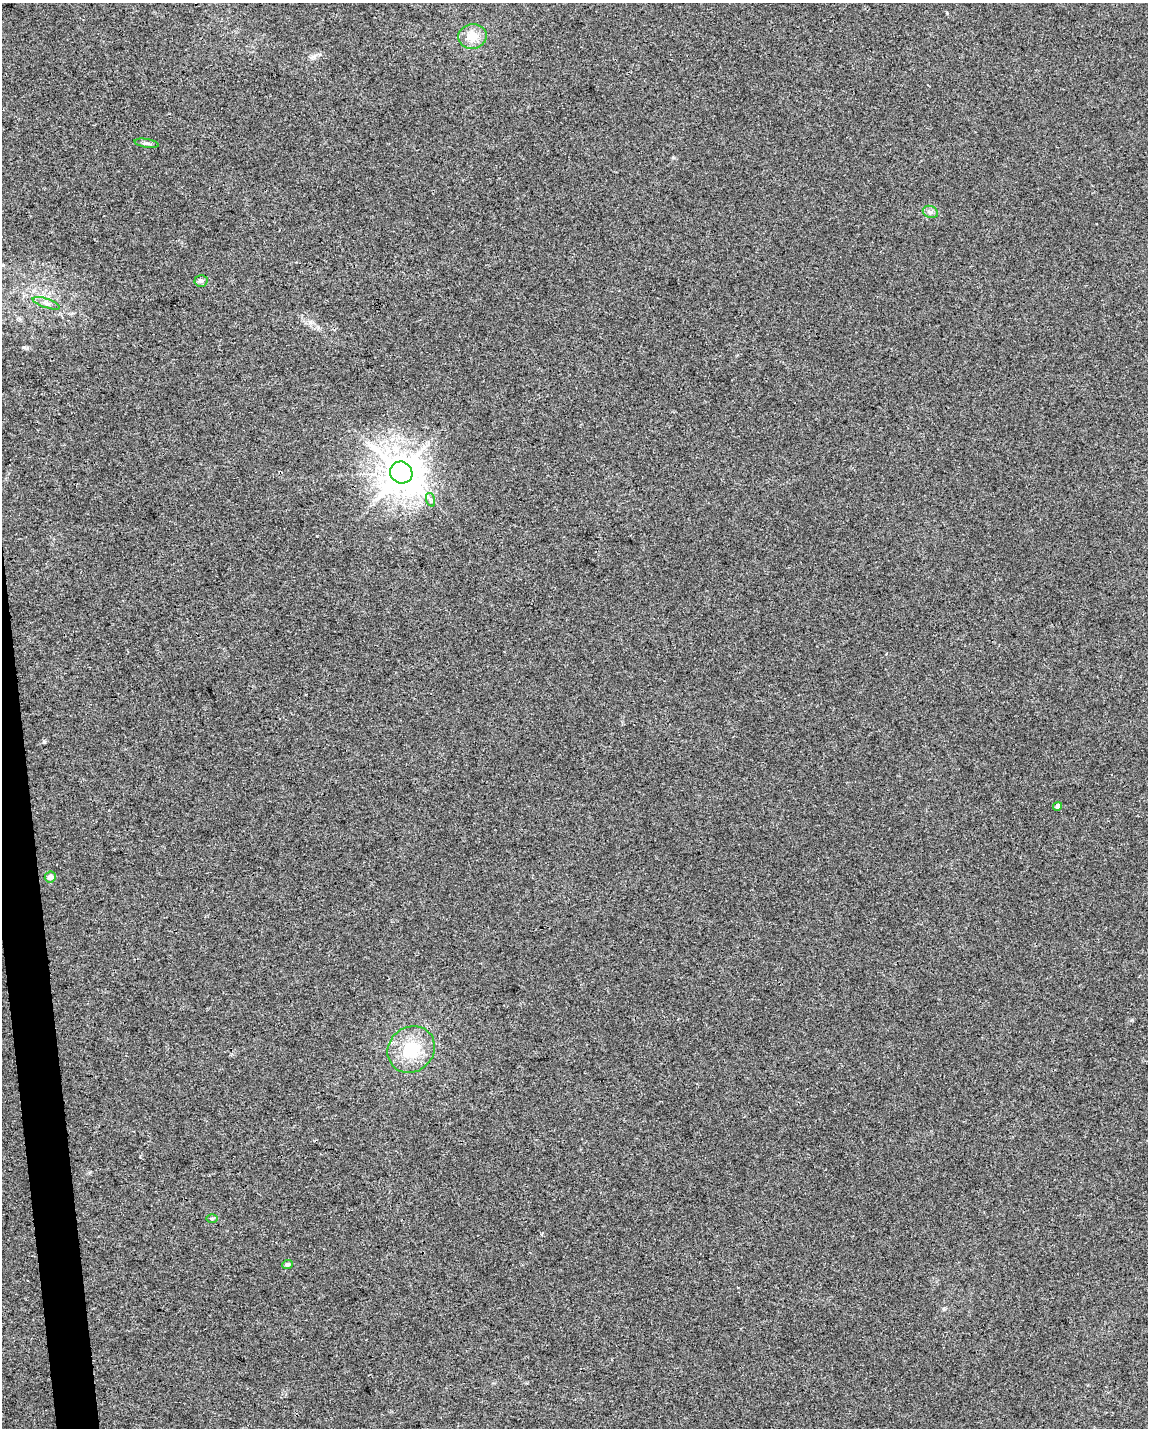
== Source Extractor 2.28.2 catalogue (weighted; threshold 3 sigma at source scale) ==
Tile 7 of 4 x 3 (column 3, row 2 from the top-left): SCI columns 2293-3438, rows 1478-2903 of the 4584 x 4338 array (HDU 1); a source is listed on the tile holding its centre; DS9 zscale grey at full resolution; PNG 1150 x 1430 px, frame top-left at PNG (2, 3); each listed source drawn as its Kron ellipse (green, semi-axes under 4 px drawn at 4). Shown black and unused: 2% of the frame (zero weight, under 3 of 4 exposures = <1% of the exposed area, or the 3 px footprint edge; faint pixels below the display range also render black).
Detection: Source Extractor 2.28.2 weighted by HDU 2 'WHT'; one run over the whole footprint, this tile lists its part. Background 0.00662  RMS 0.0031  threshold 0.0141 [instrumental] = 3 sigma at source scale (4.5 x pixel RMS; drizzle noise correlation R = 1.50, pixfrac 1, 0.0396/0.0396 arcsec/px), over >= 5 px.
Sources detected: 12; all 12 listed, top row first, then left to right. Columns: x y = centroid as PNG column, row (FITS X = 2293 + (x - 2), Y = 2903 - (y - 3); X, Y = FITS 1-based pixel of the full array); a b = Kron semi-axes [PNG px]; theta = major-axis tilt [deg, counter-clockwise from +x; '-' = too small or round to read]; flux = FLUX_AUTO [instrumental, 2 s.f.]
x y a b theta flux
472 36 14 12 12 4.9
146 143 12 3 -10 0.76
930 212 8 6 -21 0.92
201 281 6 6 - 0.73
46 303 14 4 -18 1.3
401 473 11 10 - 780
431 500 7 4 -72 0.71
1058 806 4 4 - 1.4
50 877 5 5 - 1.9
411 1049 25 22 42 13
212 1218 6 4 0 0.41
288 1264 5 4 - 1.1
Unlisted compact peaks at least as high as the median listed source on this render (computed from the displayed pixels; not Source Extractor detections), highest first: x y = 44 742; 24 347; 1132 1020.